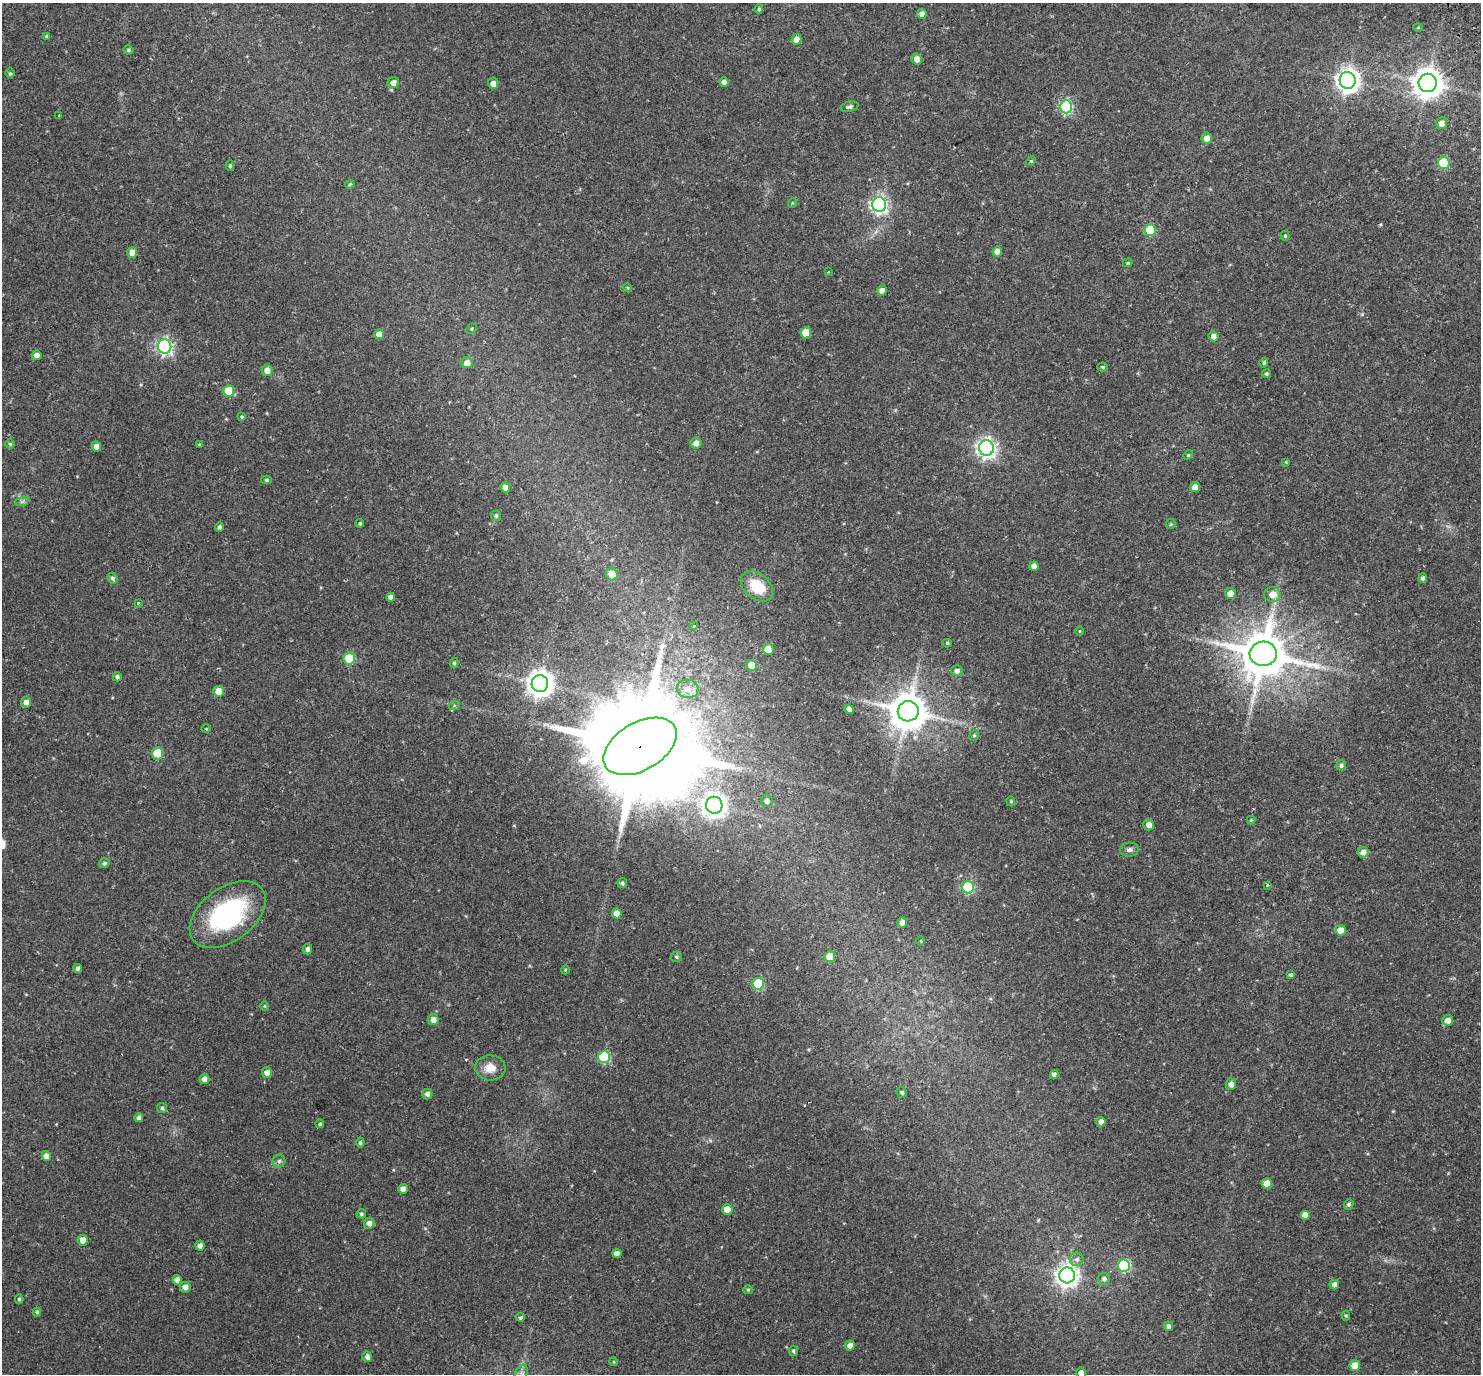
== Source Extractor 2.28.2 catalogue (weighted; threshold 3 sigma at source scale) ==
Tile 10 of 4 x 4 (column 2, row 3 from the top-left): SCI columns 1548-3026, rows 1591-2962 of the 6057 x 5985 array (HDU 1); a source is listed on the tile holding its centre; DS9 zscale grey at full resolution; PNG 1483 x 1376 px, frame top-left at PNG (2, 3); each listed source drawn as its Kron ellipse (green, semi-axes under 4 px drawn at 4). Shown black and unused: <1% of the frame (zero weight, under 2 of 3 exposures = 5% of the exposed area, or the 3 px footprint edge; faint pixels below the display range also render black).
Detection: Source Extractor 2.28.2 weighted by HDU 2 'WHT'; one run over the whole footprint, this tile lists its part. Background 0.106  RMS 0.0059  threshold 0.0263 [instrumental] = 3 sigma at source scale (4.5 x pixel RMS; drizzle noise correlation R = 1.50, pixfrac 1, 0.0396/0.0396 arcsec/px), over >= 5 px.
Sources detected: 163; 1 cosmic-ray / hot-pixel residue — neither listed nor drawn; the other 162 listed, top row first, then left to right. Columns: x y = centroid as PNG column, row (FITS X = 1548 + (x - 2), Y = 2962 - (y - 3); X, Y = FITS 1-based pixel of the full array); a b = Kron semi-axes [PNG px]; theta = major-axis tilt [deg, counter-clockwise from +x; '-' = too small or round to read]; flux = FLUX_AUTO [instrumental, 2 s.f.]
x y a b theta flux
759 9 5 4 - 0.87
922 14 5 4 - 3
1418 28 5 3 - 0.43
46 36 3 3 - 0.69
797 39 5 5 - 4
128 50 5 4 - 0.85
917 59 6 5 - 4.5
10 73 5 4 - 0.77
1348 80 8 8 - 410
393 82 6 5 - 3.1
724 82 4 4 - 2.2
493 83 5 5 - 3.1
1428 83 9 9 - 800
849 107 9 5 14 1.4
1066 107 6 6 - 68
59 116 3 2 - 0.62
1441 123 6 5 - 3.6
1207 138 5 5 - 3.6
1031 161 5 4 - 0.56
1444 163 6 6 - 33
230 166 5 4 - 0.8
350 184 5 3 - 1.1
792 203 5 3 - 0.41
879 205 7 7 - 170
1150 230 6 5 - 26
1285 236 5 4 - 0.62
997 251 5 5 - 4.8
132 253 5 5 - 5.8
1128 263 5 4 - 0.62
828 272 3 2 - 0.48
628 288 5 3 - 0.57
882 291 5 5 - 3.2
472 329 5 4 - 0.69
806 333 5 5 - 11
379 334 5 5 - 4.2
1214 336 5 5 - 2.8
165 346 7 6 - 150
36 355 5 5 - 3
467 363 5 5 - 3.6
1264 363 5 4 - 0.89
1103 367 5 4 - 0.84
267 370 6 5 - 3.5
1266 374 4 4 - 0.79
229 391 5 5 - 15
241 417 3 3 - 1.4
696 443 5 5 - 3.3
10 444 4 4 - 0.76
200 445 3 3 - 0.52
96 446 5 5 - 3.6
986 448 7 7 - 250
1188 455 5 4 - 0.61
1286 462 4 4 - 0.47
266 480 5 4 - 0.92
505 487 5 5 - 3.4
1195 487 5 5 - 4.4
22 501 7 4 18 1.1
496 516 5 5 - 1
360 523 4 4 - 0.81
1171 524 5 5 - 0.66
219 527 5 4 - 1.4
1034 566 4 4 - 3.2
612 574 6 5 - 7.5
113 578 5 5 - 1.4
1423 578 5 4 - 1.3
757 586 18 12 -41 16
1230 593 5 5 - 4.6
1272 594 8 7 - 5
391 597 4 4 - 2.7
138 603 4 3 - 0.74
694 626 3 3 - 1.3
1079 631 5 3 - 0.45
947 643 5 4 - 0.77
768 649 5 5 - 9.9
1263 654 13 12 - 2600
349 659 6 5 - 29
454 663 5 4 - 0.91
752 665 5 5 - 8.8
957 671 6 5 - 1.9
117 677 5 4 - 1.2
540 684 8 8 - 560
688 689 11 9 -8 4.2
219 691 5 5 - 8
26 702 5 5 - 3
454 706 5 3 - 0.63
849 709 4 4 - 3.1
908 711 10 10 - 1500
206 729 5 3 - 0.44
974 735 5 4 - 0.86
640 746 40 24 30 16000
158 753 6 5 - 25
1341 765 5 5 - 1.3
767 801 6 6 - 1.9
1011 801 5 4 - 0.63
714 805 8 8 - 380
1251 820 4 4 - 0.66
1149 825 5 5 - 3.4
1129 850 9 7 5 1.7
1363 852 5 5 - 3.1
104 863 5 5 - 1.1
622 883 5 4 - 1.2
1267 885 3 3 - 1.5
968 887 6 6 - 45
617 913 5 5 - 4.8
228 914 43 26 37 68
902 922 5 4 - 2.9
1341 930 5 5 - 6.5
921 941 5 3 - 0.46
307 949 5 4 - 1.7
676 957 5 5 - 0.84
830 957 5 5 - 10
77 968 4 4 - 1.6
565 970 4 3 - 0.39
1290 975 3 3 - 0.9
758 984 6 6 - 36
265 1006 4 3 - 0.42
433 1020 5 5 - 3.1
1448 1020 5 5 - 3.7
604 1057 6 6 - 43
490 1068 15 12 -6 6.2
267 1073 5 5 - 3.6
1054 1075 4 4 - 2.3
204 1079 5 5 - 3
1231 1084 6 5 - 2.8
902 1092 5 5 - 0.96
427 1094 5 5 - 2
162 1108 5 4 - 0.91
139 1118 4 4 - 2
1101 1122 5 4 - 2.7
320 1124 4 4 - 0.91
360 1143 5 4 - 1
46 1156 5 4 - 3.2
279 1161 6 6 - 1.2
1267 1183 5 5 - 6.3
403 1189 5 4 - 2.9
1349 1204 5 5 - 1.1
727 1209 5 5 - 9
361 1214 5 4 - 0.97
1305 1215 5 5 - 3.7
369 1223 5 5 - 2.8
83 1240 5 5 - 6
200 1246 5 4 - 2.6
617 1253 4 4 - 3.1
1077 1259 7 6 - 1.8
1124 1266 6 6 - 48
1067 1275 8 8 - 350
1104 1279 6 6 - 1.5
177 1280 5 4 - 2.8
1334 1284 5 4 - 2.1
185 1287 5 5 - 3.2
748 1290 5 4 - 0.58
19 1299 5 4 - 0.81
37 1312 4 4 - 0.97
1346 1316 5 4 - 0.59
520 1317 4 3 - 2.3
1169 1326 5 4 - 1.6
850 1346 5 5 - 3.1
793 1351 5 4 - 0.9
367 1357 5 4 - 2.4
614 1362 4 3 - 0.51
1355 1365 5 5 - 6.6
521 1373 9 6 66 2.1
1081 1373 5 5 - 2.7
Overlapping masked pixels (flux is a lower limit): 1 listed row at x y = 640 746
Isophote crosses this tile's border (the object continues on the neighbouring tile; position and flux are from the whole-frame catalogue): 2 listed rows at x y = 521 1373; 1081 1373